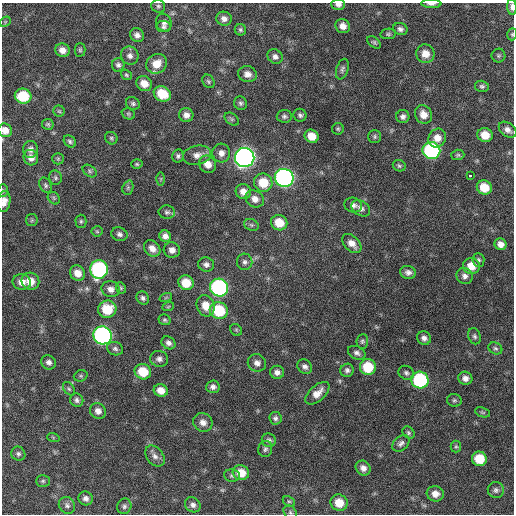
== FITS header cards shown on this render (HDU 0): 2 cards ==
NAXIS1  =                  512 / Axis length
NAXIS2  =                  512 / Axis length

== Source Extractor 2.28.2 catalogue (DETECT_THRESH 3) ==
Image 512 x 512 px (HDU 0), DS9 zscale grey, 1 PNG px = 1 image px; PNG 516 x 516 px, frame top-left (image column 1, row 512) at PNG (2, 3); each listed source drawn as its Kron ellipse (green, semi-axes under 4 px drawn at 4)
Background 238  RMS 16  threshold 47.7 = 3 sigma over >= 5 px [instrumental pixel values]
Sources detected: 165; all 165 listed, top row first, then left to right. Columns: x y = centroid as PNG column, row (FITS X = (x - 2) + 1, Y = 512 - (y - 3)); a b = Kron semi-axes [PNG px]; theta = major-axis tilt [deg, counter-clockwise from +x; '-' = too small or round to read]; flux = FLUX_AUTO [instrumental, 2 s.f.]
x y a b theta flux
338 4 7 5 0 4000
431 4 10 3 -2 3800
158 6 7 6 - 2300
512 7 8 4 -87 4700
224 19 8 7 - 5000
5 22 6 4 48 1300
164 22 9 7 -63 4300
343 26 7 7 - 7200
163 27 7 5 -6 2900
400 29 7 6 - 3500
240 30 6 5 - 2100
388 34 8 5 9 2100
512 34 6 4 72 1600
137 35 7 6 - 4700
374 42 8 5 -37 1900
62 50 7 6 - 7600
80 50 7 5 -90 1900
425 54 9 9 - 12000
130 56 9 8 - 5200
275 56 8 7 - 4200
498 56 7 7 - 2300
157 64 11 9 35 15000
118 65 7 6 - 3000
342 69 10 6 72 3000
247 74 9 8 - 7100
126 75 6 5 - 1500
208 81 7 5 -54 2100
144 84 8 7 - 11000
482 86 7 5 -15 2500
162 94 9 7 -29 25000
23 96 8 7 - 42000
133 103 7 6 - 2500
240 103 7 6 - 2600
59 111 6 5 - 1700
128 114 7 5 -21 1800
423 114 10 8 -56 10000
186 115 7 7 - 5700
300 115 7 6 - 2700
284 116 7 6 - 2900
403 117 6 6 - 3900
232 119 8 5 -36 2200
48 124 6 5 - 1700
338 129 6 5 - 1700
5 130 7 6 - 8200
508 130 10 6 -38 5400
485 135 7 7 - 16000
312 136 7 6 - 14000
375 136 6 6 - 2100
111 138 6 6 - 2000
437 138 10 8 53 10000
70 141 7 5 -43 2400
30 149 8 7 - 5000
431 150 9 8 - 160000
221 153 9 9 - 6300
197 155 14 9 11 7600
458 155 6 5 - 1900
178 156 6 5 - 2400
245 157 9 9 - 600000
31 158 8 7 - 6600
58 159 6 5 - 1500
137 164 5 4 - 1600
208 164 9 8 - 11000
399 166 6 5 - 2000
90 171 8 5 -38 2100
470 176 3 3 - 29000
55 178 7 6 - 2200
284 178 9 9 - 340000
161 179 6 4 89 1600
263 183 9 9 - 24000
46 185 8 5 -66 2400
484 187 7 7 - 22000
128 188 7 5 70 2000
3 191 6 5 - 1600
243 192 8 7 - 7900
54 198 7 5 -48 2000
255 199 9 8 - 7500
4 202 10 6 81 7000
353 205 9 7 -16 4700
361 208 10 7 -34 4600
167 212 8 6 -1 3100
32 220 6 5 - 1800
81 221 6 5 - 2100
279 223 8 7 - 19000
251 225 7 5 -21 2200
97 231 5 5 - 1500
119 234 8 7 - 3600
165 236 6 5 - 5100
352 243 11 7 -45 9000
501 244 6 5 - 6400
152 248 9 7 -43 7800
172 250 8 7 - 6300
478 260 7 6 - 2300
245 262 8 7 - 3700
206 265 8 7 - 4200
471 266 8 8 - 14000
99 269 9 9 - 160000
408 272 8 6 -11 4600
78 273 8 7 - 10000
465 276 8 8 - 4600
30 281 9 8 - 13000
22 282 9 8 - 8300
186 283 8 7 - 20000
121 288 6 4 -64 1600
219 288 9 8 - 220000
111 289 9 8 - 6200
166 297 6 4 20 1300
143 298 7 6 - 3000
206 306 11 8 -68 13000
168 307 6 3 20 1300
107 309 9 8 - 29000
219 310 9 8 - 50000
164 320 6 5 - 1900
236 330 6 5 - 1600
102 335 9 9 - 290000
475 336 8 6 -68 2700
424 338 7 6 - 4200
362 341 7 6 - 2200
168 343 7 6 - 4200
495 348 7 5 -29 2500
115 349 8 6 -20 3200
357 353 9 6 -27 3900
159 359 9 8 - 4400
49 362 7 7 - 4200
257 363 9 8 - 5900
305 367 8 6 -38 4300
368 367 8 8 - 35000
347 370 7 6 - 3300
143 372 8 7 - 27000
277 372 7 6 - 5200
406 373 8 7 - 3100
81 376 7 5 19 1800
465 378 7 6 - 5700
420 380 9 8 - 100000
213 387 7 6 - 3900
69 389 7 5 -53 2100
161 390 7 6 - 9600
317 393 14 7 41 10000
77 400 7 6 - 3100
454 400 7 6 - 2200
98 411 8 7 - 5600
483 412 8 4 -19 1500
275 418 6 6 - 3000
203 422 10 9 - 7000
408 433 7 5 -48 2100
53 437 6 4 -19 1200
269 440 7 7 - 3300
401 443 10 7 39 3800
456 446 6 5 - 1600
265 449 8 7 - 2900
18 454 7 6 - 2700
155 456 12 8 -52 5500
479 459 7 7 - 26000
363 468 8 7 - 5800
241 473 8 7 - 17000
232 476 8 6 -8 2600
43 481 7 5 0 1900
496 490 8 8 - 3400
435 494 8 7 - 8200
86 498 7 7 - 4500
289 501 6 4 -27 1600
339 503 8 8 - 17000
67 505 9 7 -49 3600
193 505 8 7 - 4300
124 506 8 7 - 3200
290 512 7 5 -43 2100
At the frame edge (FLAGS 8, measured only in part): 8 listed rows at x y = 338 4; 431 4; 512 7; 512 34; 5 130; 3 191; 4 202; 290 512